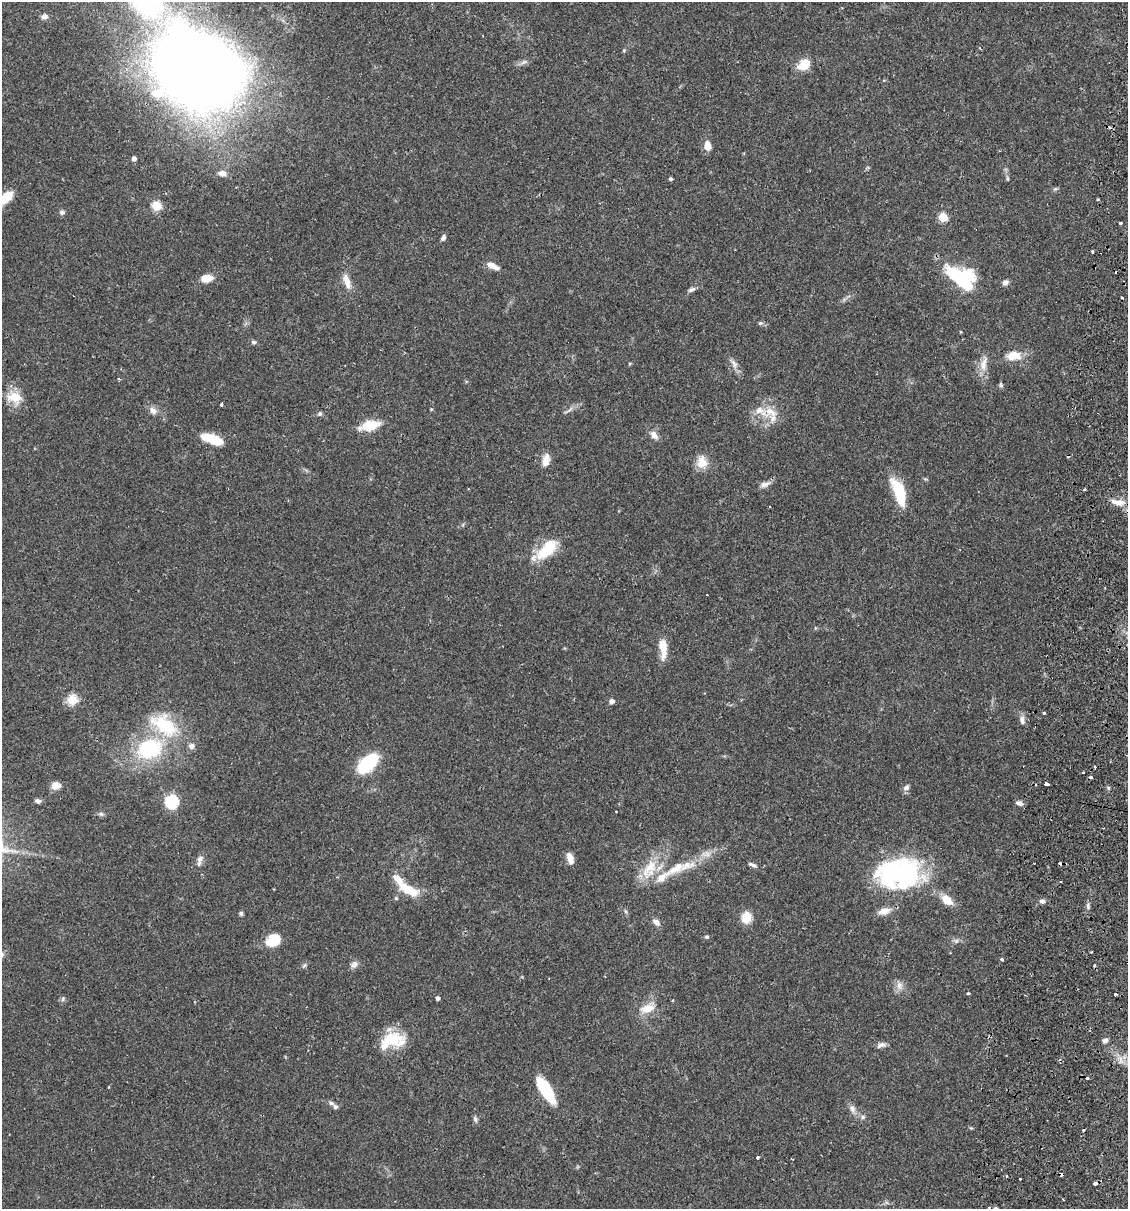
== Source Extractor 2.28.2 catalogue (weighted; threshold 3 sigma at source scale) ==
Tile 10 of 4 x 4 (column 2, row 3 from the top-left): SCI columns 1299-2424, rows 1225-2431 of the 4966 x 4858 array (HDU 1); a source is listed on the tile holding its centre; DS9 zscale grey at full resolution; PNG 1130 x 1211 px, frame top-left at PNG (2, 2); no overlay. Shown black and unused: <1% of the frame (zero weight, under 2 of 3 exposures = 3% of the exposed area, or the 3 px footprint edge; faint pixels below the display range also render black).
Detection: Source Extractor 2.28.2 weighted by HDU 2 'WHT'; one run over the whole footprint, this tile lists its part. Background 0.0646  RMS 0.005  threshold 0.0225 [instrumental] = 3 sigma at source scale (4.5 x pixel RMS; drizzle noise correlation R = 1.50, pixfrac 1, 0.05/0.05 arcsec/px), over >= 5 px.
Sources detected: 125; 2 inside a brighter object's white glare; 12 cosmic-ray / hot-pixel residue — not listed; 8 inside a brighter listed object's ellipse — not listed separately; the other 103 listed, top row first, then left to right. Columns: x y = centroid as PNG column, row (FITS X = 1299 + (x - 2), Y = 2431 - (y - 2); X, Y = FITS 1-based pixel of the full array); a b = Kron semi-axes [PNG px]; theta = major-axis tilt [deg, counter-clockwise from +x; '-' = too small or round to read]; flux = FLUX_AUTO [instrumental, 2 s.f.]
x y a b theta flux
44 16 8 6 2 1.9
523 62 8 6 21 1.6
804 65 15 11 42 8.4
198 70 50 38 -28 1300
707 146 10 7 -78 5.1
134 158 4 4 - 2.1
222 173 9 7 -3 2.5
670 179 4 4 - 0.75
1007 179 7 3 -81 0.68
1055 189 7 4 43 0.79
5 198 16 8 42 13
1098 200 4 2 - 0.52
156 206 5 5 - 27
62 212 7 6 - 1.3
943 217 5 5 - 22
1120 223 3 3 - 1.1
443 238 7 5 62 1.5
1093 252 4 2 - 0.57
493 266 15 6 -23 4.1
207 278 10 7 10 7.1
960 278 38 14 -41 31
347 282 21 8 -73 5.3
1005 283 7 7 - 1.8
691 290 11 5 32 1.6
760 323 7 5 3 0.9
254 342 6 5 - 1.1
1013 356 16 10 3 8.5
734 363 15 7 -58 2.8
984 364 23 9 78 5.5
119 379 3 3 - 1.1
1001 385 7 5 -67 1
14 397 21 16 -14 8.7
222 404 4 3 - 2.1
569 410 18 3 35 1.6
153 411 11 8 -48 2.7
770 412 21 11 -26 7.7
320 414 6 5 - 1.1
370 425 24 11 13 11
654 435 12 8 -53 3
212 439 24 9 -19 12
546 460 16 8 76 4.3
702 462 16 13 -79 6.7
765 484 15 7 17 2.7
1085 490 3 3 - 1.1
899 492 33 12 -71 18
1117 502 22 8 -11 5.1
547 550 31 14 43 17
663 648 26 9 -84 8
72 700 5 5 - 26
612 701 5 5 - 1.9
1044 713 3 3 - 0.88
1022 720 12 7 -84 2.4
164 725 42 22 -36 29
149 749 30 23 19 39
368 763 21 11 43 35
1046 784 4 3 - 2.6
56 785 9 7 7 5.2
906 787 8 6 44 1.8
1108 788 6 4 72 0.7
38 801 7 5 -27 1.6
172 802 6 6 - 68
1019 803 10 5 -18 1.9
616 812 2 2 - 0.3
101 814 7 5 -42 1.1
570 858 13 6 -75 4.6
200 859 11 7 42 2.1
752 865 12 5 -23 1.5
649 868 36 15 59 14
676 868 37 12 31 16
903 873 52 35 0 72
409 890 25 10 -27 12
396 898 5 5 - 0.61
947 900 17 11 -41 6.3
1042 901 9 5 0 1.6
1088 906 8 5 -83 1.2
884 911 15 9 16 4.8
241 913 5 4 - 1.1
746 917 10 9 - 9.5
656 922 9 7 -46 2.7
707 937 6 4 -11 0.83
273 940 14 11 30 13
956 941 7 5 44 1.2
1091 952 3 2 - 0.38
1002 959 3 3 - 1.7
354 964 10 8 68 2.2
304 965 7 4 44 0.88
899 985 12 8 -79 2.9
968 993 5 3 - 0.45
1115 994 3 3 - 5.5
437 998 4 4 - 1.5
62 999 6 4 88 0.9
647 1008 21 12 24 7.9
393 1040 35 18 14 18
1105 1041 7 6 - 1.7
881 1045 13 6 14 1.9
546 1090 27 10 -58 25
331 1103 9 5 -24 1.5
852 1109 12 8 -60 2.7
863 1117 7 6 - 1.2
475 1119 10 5 -73 1.2
757 1158 3 3 - 3.2
1020 1178 3 2 - 1
1095 1183 4 3 - 2.6
Overlapping masked pixels (flux is a lower limit): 1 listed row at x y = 198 70
Isophote crosses this tile's border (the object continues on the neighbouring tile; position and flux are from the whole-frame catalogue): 2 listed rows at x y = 198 70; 5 198